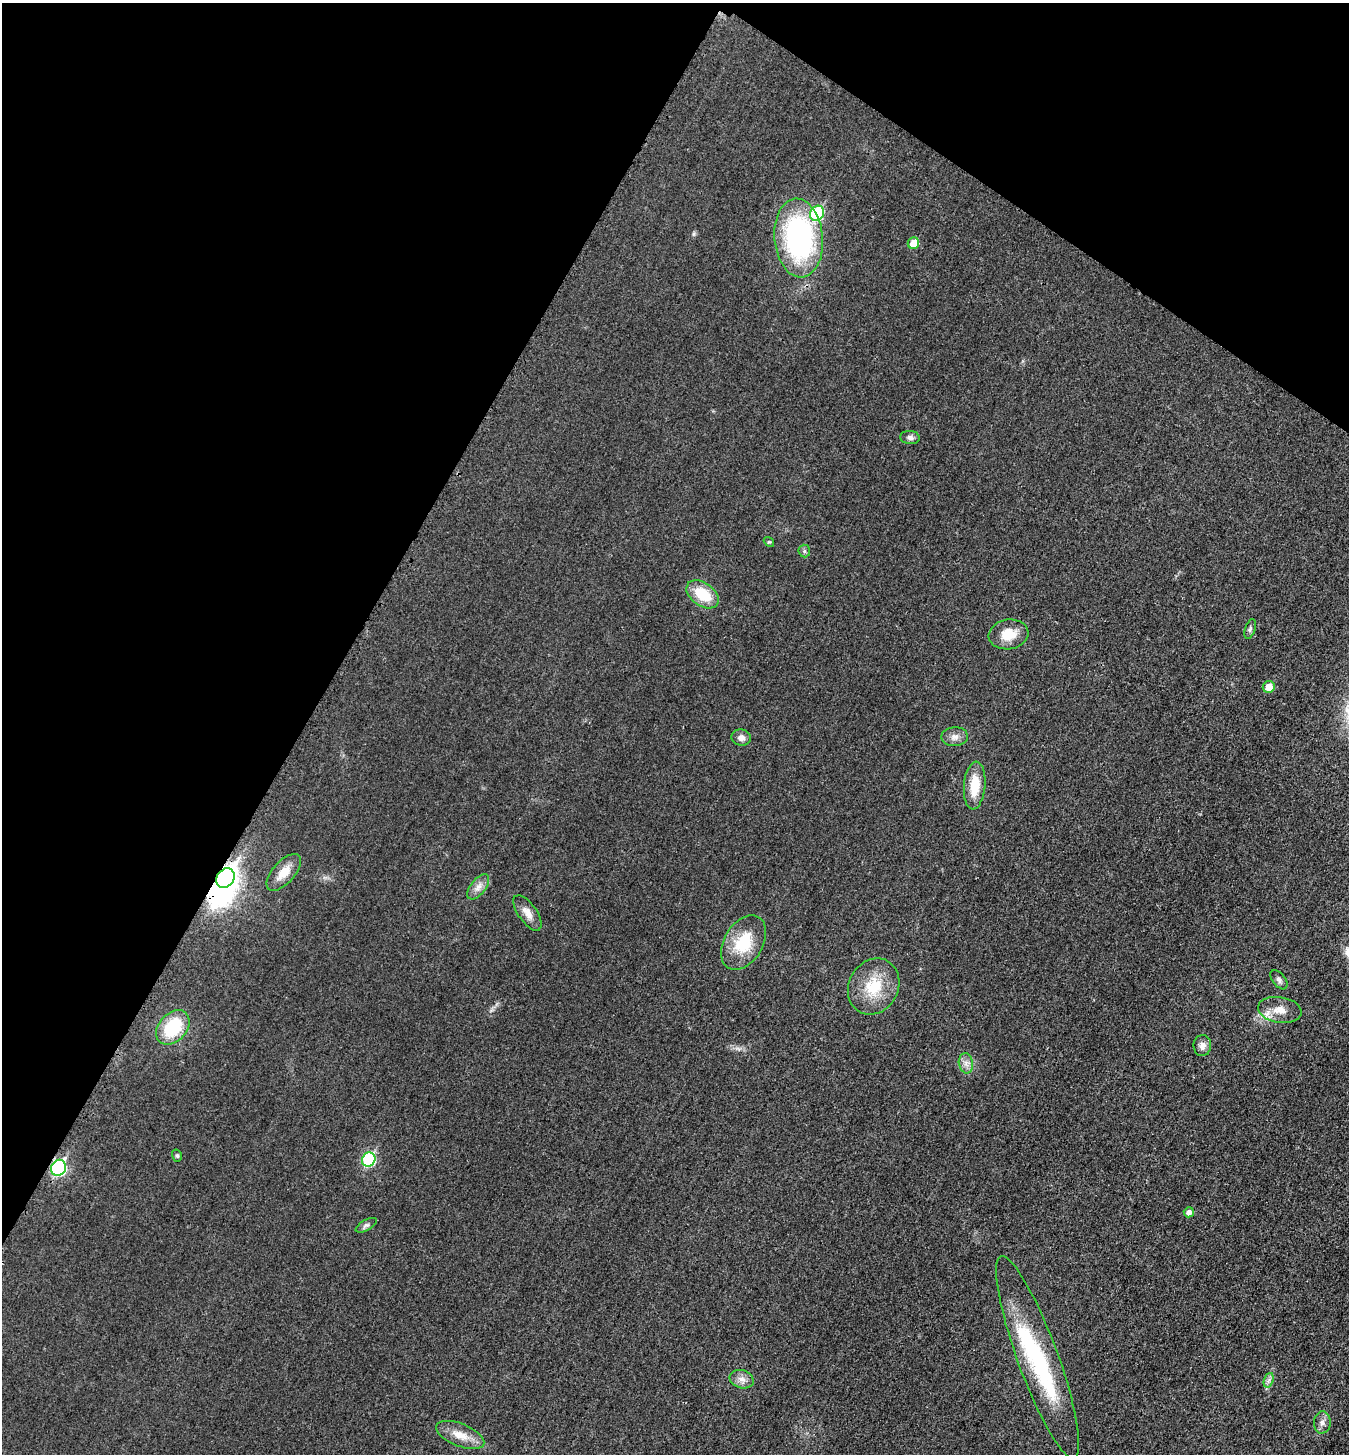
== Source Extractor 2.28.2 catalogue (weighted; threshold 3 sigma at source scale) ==
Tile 2 of 4 x 4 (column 2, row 1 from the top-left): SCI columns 1502-2848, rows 4373-5824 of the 5843 x 5836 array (HDU 1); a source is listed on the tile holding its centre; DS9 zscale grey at full resolution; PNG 1351 x 1456 px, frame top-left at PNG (2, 3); each listed source drawn as its Kron ellipse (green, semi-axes under 4 px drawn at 4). Shown black and unused: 30% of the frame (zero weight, under 3 of 4 exposures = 1% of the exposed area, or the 3 px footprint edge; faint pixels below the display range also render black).
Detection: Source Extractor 2.28.2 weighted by HDU 2 'WHT'; one run over the whole footprint, this tile lists its part. Background 0.018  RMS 0.0053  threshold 0.0239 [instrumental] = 3 sigma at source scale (4.5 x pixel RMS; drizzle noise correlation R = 1.50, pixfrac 1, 0.05/0.05 arcsec/px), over >= 5 px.
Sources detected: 36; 2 inside a brighter object's white glare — neither listed nor drawn; the other 34 listed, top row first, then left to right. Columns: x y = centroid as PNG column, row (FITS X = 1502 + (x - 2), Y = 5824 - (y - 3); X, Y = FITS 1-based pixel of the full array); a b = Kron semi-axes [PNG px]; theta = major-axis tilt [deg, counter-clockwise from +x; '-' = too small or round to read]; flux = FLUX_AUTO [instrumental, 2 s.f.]
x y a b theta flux
817 213 8 6 56 40
799 238 39 24 -85 110
913 243 6 5 - 7.8
910 438 9 6 -6 1.9
769 542 5 4 - 0.6
804 551 6 6 - 1
703 594 18 11 -36 17
1250 629 10 5 71 1.4
1008 634 20 15 8 11
1269 687 6 6 - 6.7
955 737 13 9 2 3.6
741 738 9 8 - 2.8
975 785 24 10 85 14
284 872 23 11 48 8.9
225 878 10 8 56 350
478 887 15 7 51 3.7
527 913 20 9 -55 5.3
743 943 30 19 59 22
1279 980 11 6 -52 1.7
874 987 29 24 61 21
1280 1010 22 13 -9 7.6
173 1027 19 14 48 27
1202 1046 10 9 - 3.2
966 1063 10 7 -81 3
177 1156 6 4 -73 0.93
369 1160 7 6 - 50
59 1168 8 7 - 78
1189 1212 5 5 - 2.5
366 1225 11 5 29 1.6
1038 1357 107 20 -70 67
742 1379 12 9 -18 3.5
1269 1380 8 4 71 1.6
1322 1422 11 8 85 2.8
460 1435 25 11 -22 8.5
Overlapping masked pixels (flux is a lower limit): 2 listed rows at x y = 225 878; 59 1168